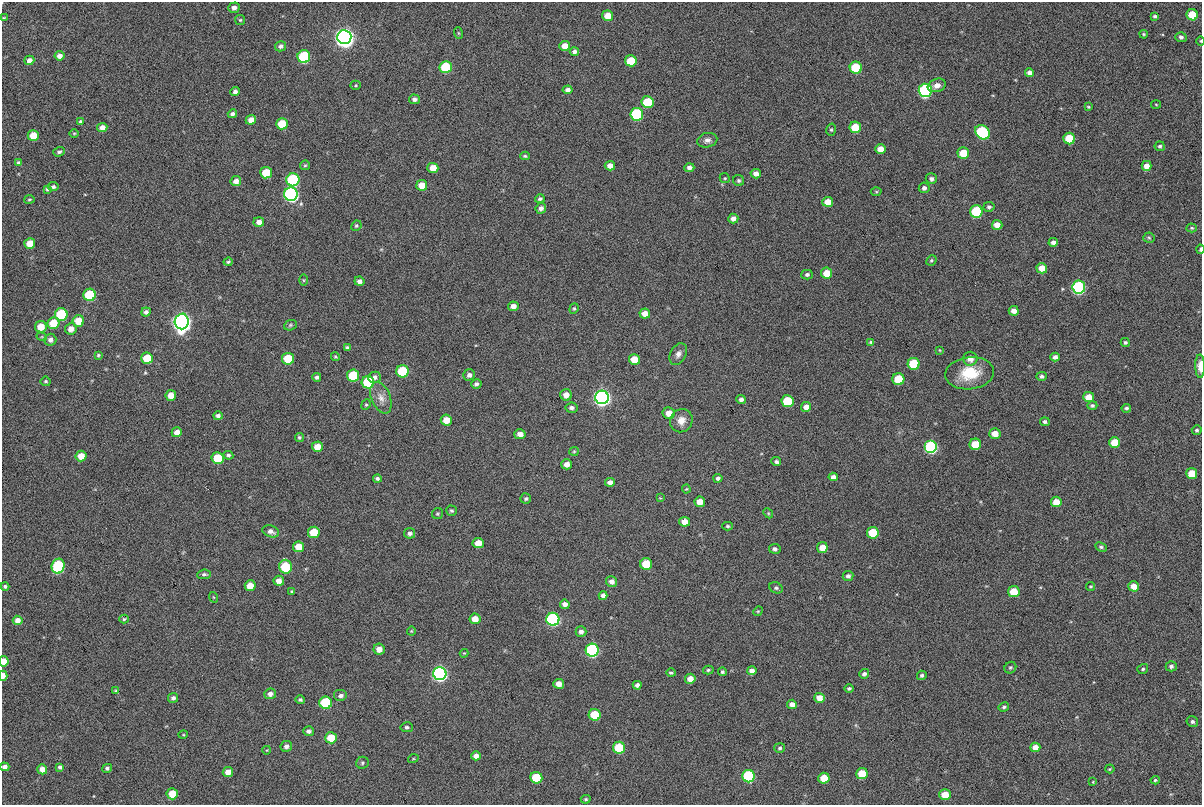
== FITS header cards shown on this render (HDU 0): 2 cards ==
NAXIS1  =                 1200
NAXIS2  =                  803

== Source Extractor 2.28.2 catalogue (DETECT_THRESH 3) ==
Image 1200 x 803 px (HDU 0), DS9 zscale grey, 1 PNG px = 1 image px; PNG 1204 x 807 px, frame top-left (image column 1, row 803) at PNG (2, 2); each listed source drawn as its Kron ellipse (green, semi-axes under 4 px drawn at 4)
Background 335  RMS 5.9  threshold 17.6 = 3 sigma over >= 5 px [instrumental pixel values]
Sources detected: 267; all 267 listed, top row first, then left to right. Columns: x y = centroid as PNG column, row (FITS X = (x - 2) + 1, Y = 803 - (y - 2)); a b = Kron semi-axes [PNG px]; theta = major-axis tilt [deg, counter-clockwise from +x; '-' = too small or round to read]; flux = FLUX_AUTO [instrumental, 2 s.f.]
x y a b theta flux
234 8 6 5 - 1700
1192 15 6 5 - 12000
608 16 5 5 - 5300
1155 16 4 3 - 740
4 18 4 3 - 380
240 20 5 5 - 520
458 33 6 4 -70 400
1144 34 4 3 - 470
344 37 7 7 - 380000
1181 37 5 5 - 1200
1201 41 4 3 - 340
280 46 5 5 - 1100
565 46 5 5 - 3800
574 51 5 4 - 1300
59 56 5 4 - 2100
304 56 6 6 - 36000
29 60 5 4 - 2000
631 61 6 5 - 10000
446 67 6 6 - 21000
856 68 6 6 - 18000
1030 73 4 4 - 1700
356 85 5 4 - 510
937 85 9 6 19 2500
568 90 5 4 - 1600
925 90 6 6 - 76000
235 91 5 4 - 1100
414 99 5 5 - 1200
647 102 6 6 - 16000
1156 104 5 3 - 340
1088 107 4 3 - 430
232 114 4 4 - 1100
637 114 6 6 - 42000
251 120 5 4 - 2700
80 121 4 3 - 630
282 124 6 5 - 11000
102 127 5 4 - 2500
855 127 6 5 - 11000
831 130 6 5 - 650
982 132 8 6 -42 46000
74 133 5 3 - 370
33 136 5 5 - 7200
1069 139 6 5 - 15000
707 140 10 7 13 1700
1160 146 5 5 - 860
881 149 5 5 - 4500
59 152 6 4 20 880
963 153 6 5 - 10000
525 156 5 3 - 560
19 162 4 3 - 730
305 165 5 4 - 520
610 166 5 4 - 2600
1147 166 5 5 - 3400
433 168 5 5 - 5100
689 168 5 4 - 1500
266 173 6 5 - 11000
756 174 5 4 - 2300
725 178 5 4 - 510
931 179 5 5 - 1300
293 180 6 6 - 47000
739 180 6 5 - 760
236 181 5 5 - 2300
422 185 5 5 - 5500
53 187 5 4 - 860
924 188 5 5 - 1200
47 189 4 3 - 630
876 192 5 3 - 400
291 194 7 7 - 130000
29 199 5 2 - 390
540 199 5 4 - 850
828 202 5 5 - 4500
989 207 5 5 - 980
541 208 5 5 - 1600
976 212 6 6 - 34000
733 219 5 5 - 2100
259 222 5 5 - 2200
997 225 5 5 - 4000
356 226 5 4 - 640
1192 228 5 4 - 560
1149 238 6 5 - 590
1053 242 5 4 - 1800
30 243 5 5 - 5800
1200 249 4 2 - 700
931 260 5 4 - 620
228 262 4 3 - 550
1042 268 5 5 - 5600
827 273 5 5 - 6100
807 275 5 4 - 950
303 280 5 4 - 380
359 281 5 4 - 1500
1079 287 6 6 - 81000
90 295 6 6 - 25000
513 306 5 4 - 2300
574 309 5 4 - 580
1014 311 5 5 - 2600
146 312 5 4 - 1200
61 314 6 6 - 34000
645 314 5 5 - 3600
78 321 6 5 - 8000
182 321 8 7 - 310000
53 323 6 6 - 11000
290 325 6 5 - 640
41 327 6 5 - 6500
71 329 6 5 - 3100
42 337 5 3 - 360
50 340 6 6 - 1900
871 342 4 3 - 750
1125 342 4 4 - 820
347 348 4 3 - 700
940 350 4 2 - 290
678 354 11 7 61 1900
98 355 4 4 - 530
335 357 4 4 - 480
1055 357 5 4 - 1800
147 358 6 5 - 11000
288 359 6 6 - 14000
634 359 5 5 - 7000
970 359 7 7 - 3100
914 364 6 6 - 19000
1200 366 12 5 -89 3500
402 371 6 6 - 26000
970 373 24 16 7 14000
353 375 6 6 - 21000
469 375 6 5 - 1600
1042 376 5 4 - 1100
317 377 4 4 - 1000
375 377 6 5 - 1300
898 379 6 6 - 15000
46 381 5 5 - 660
368 382 6 6 - 27000
476 384 5 5 - 1200
171 395 5 5 - 4900
566 395 6 5 - 3200
602 397 7 7 - 250000
1089 397 5 5 - 5200
381 398 16 9 -68 3500
741 400 5 4 - 1300
787 401 6 6 - 19000
366 405 5 4 - 520
1092 406 5 4 - 860
806 407 5 5 - 2800
571 408 6 5 - 1300
1126 408 5 3 - 720
669 413 6 6 - 4300
218 416 5 4 - 1100
446 420 5 5 - 5300
681 421 12 11 - 3900
1045 422 5 4 - 960
1197 430 5 5 - 780
177 432 5 4 - 2900
520 434 5 5 - 3000
995 434 5 5 - 4900
299 437 4 4 - 580
1115 442 5 5 - 8400
975 444 6 5 - 9500
317 447 5 5 - 4800
931 447 6 6 - 75000
574 451 5 4 - 450
228 455 5 4 - 760
81 456 5 5 - 5100
217 458 6 6 - 14000
776 462 5 4 - 950
567 464 5 5 - 2800
1192 473 5 5 - 8200
833 477 5 4 - 1800
377 478 4 3 - 860
718 478 4 4 - 1100
610 482 5 4 - 1800
686 489 4 4 - 380
660 498 4 3 - 310
526 499 5 5 - 760
700 502 5 5 - 4800
1056 502 5 5 - 5400
451 511 5 5 - 700
768 513 5 4 - 470
437 514 5 5 - 610
685 522 5 5 - 4100
727 526 5 4 - 640
271 531 8 5 -19 1900
314 532 6 6 - 13000
409 533 5 5 - 1300
873 533 6 5 - 13000
478 543 5 5 - 5300
298 547 5 5 - 6900
822 547 5 5 - 4400
1101 547 6 4 -26 710
775 549 6 5 - 1300
646 564 6 6 - 13000
58 566 7 6 - 50000
286 567 7 6 - 25000
204 574 7 4 7 820
848 576 5 5 - 1500
279 581 5 5 - 2900
612 582 5 5 - 2000
5 586 4 4 - 710
250 586 5 5 - 5300
1134 586 5 5 - 4100
1091 587 4 4 - 470
776 588 7 5 -26 890
292 591 4 3 - 430
1014 592 6 5 - 8700
603 596 4 4 - 1600
213 597 5 3 - 340
565 604 5 4 - 1900
758 611 5 4 - 440
124 619 5 3 - 530
475 619 5 5 - 4600
553 619 6 6 - 100000
18 620 5 4 - 2500
411 631 4 4 - 400
581 632 5 5 - 1900
379 649 5 5 - 3200
592 650 6 6 - 93000
464 653 4 4 - 410
4 661 5 4 - 5200
1171 666 5 5 - 1400
1010 668 6 5 - 730
1143 669 6 5 - 710
708 670 5 4 - 610
752 671 5 4 - 1900
722 672 4 4 - 780
671 673 5 4 - 690
440 674 6 6 - 170000
864 674 5 4 - 1200
922 675 5 4 - 1100
3 676 5 3 - 2700
690 679 5 5 - 3500
559 684 5 5 - 3100
637 685 4 4 - 1200
849 688 4 4 - 730
116 691 4 4 - 480
270 694 6 5 - 1700
341 696 7 6 - 1600
173 698 5 5 - 1300
819 698 5 5 - 3600
300 700 5 4 - 730
326 703 6 6 - 34000
792 704 5 4 - 2300
1004 707 5 4 - 770
595 715 6 6 - 16000
1192 722 6 5 - 1100
407 727 6 5 - 850
308 731 5 5 - 1400
183 735 5 3 - 340
331 738 6 5 - 11000
286 746 6 5 - 1500
1035 747 5 4 - 3300
619 748 6 6 - 23000
780 748 5 5 - 730
267 750 4 3 - 290
476 756 5 4 - 2000
413 759 5 3 - 400
362 763 6 6 - 780
5 767 4 4 - 1600
60 767 4 4 - 1100
107 768 5 4 - 930
42 769 5 5 - 3400
1110 769 5 4 - 450
228 772 5 5 - 4100
862 774 5 5 - 9600
749 776 6 6 - 54000
536 778 6 6 - 17000
824 778 5 5 - 7800
1155 780 4 4 - 540
1093 782 2 2 - 250
172 794 5 5 - 8200
945 795 5 5 - 6400
586 799 5 4 - 600
At the frame edge (FLAGS 8, measured only in part): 7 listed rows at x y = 4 18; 1201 41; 1200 249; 1200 366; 4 661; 3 676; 5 767